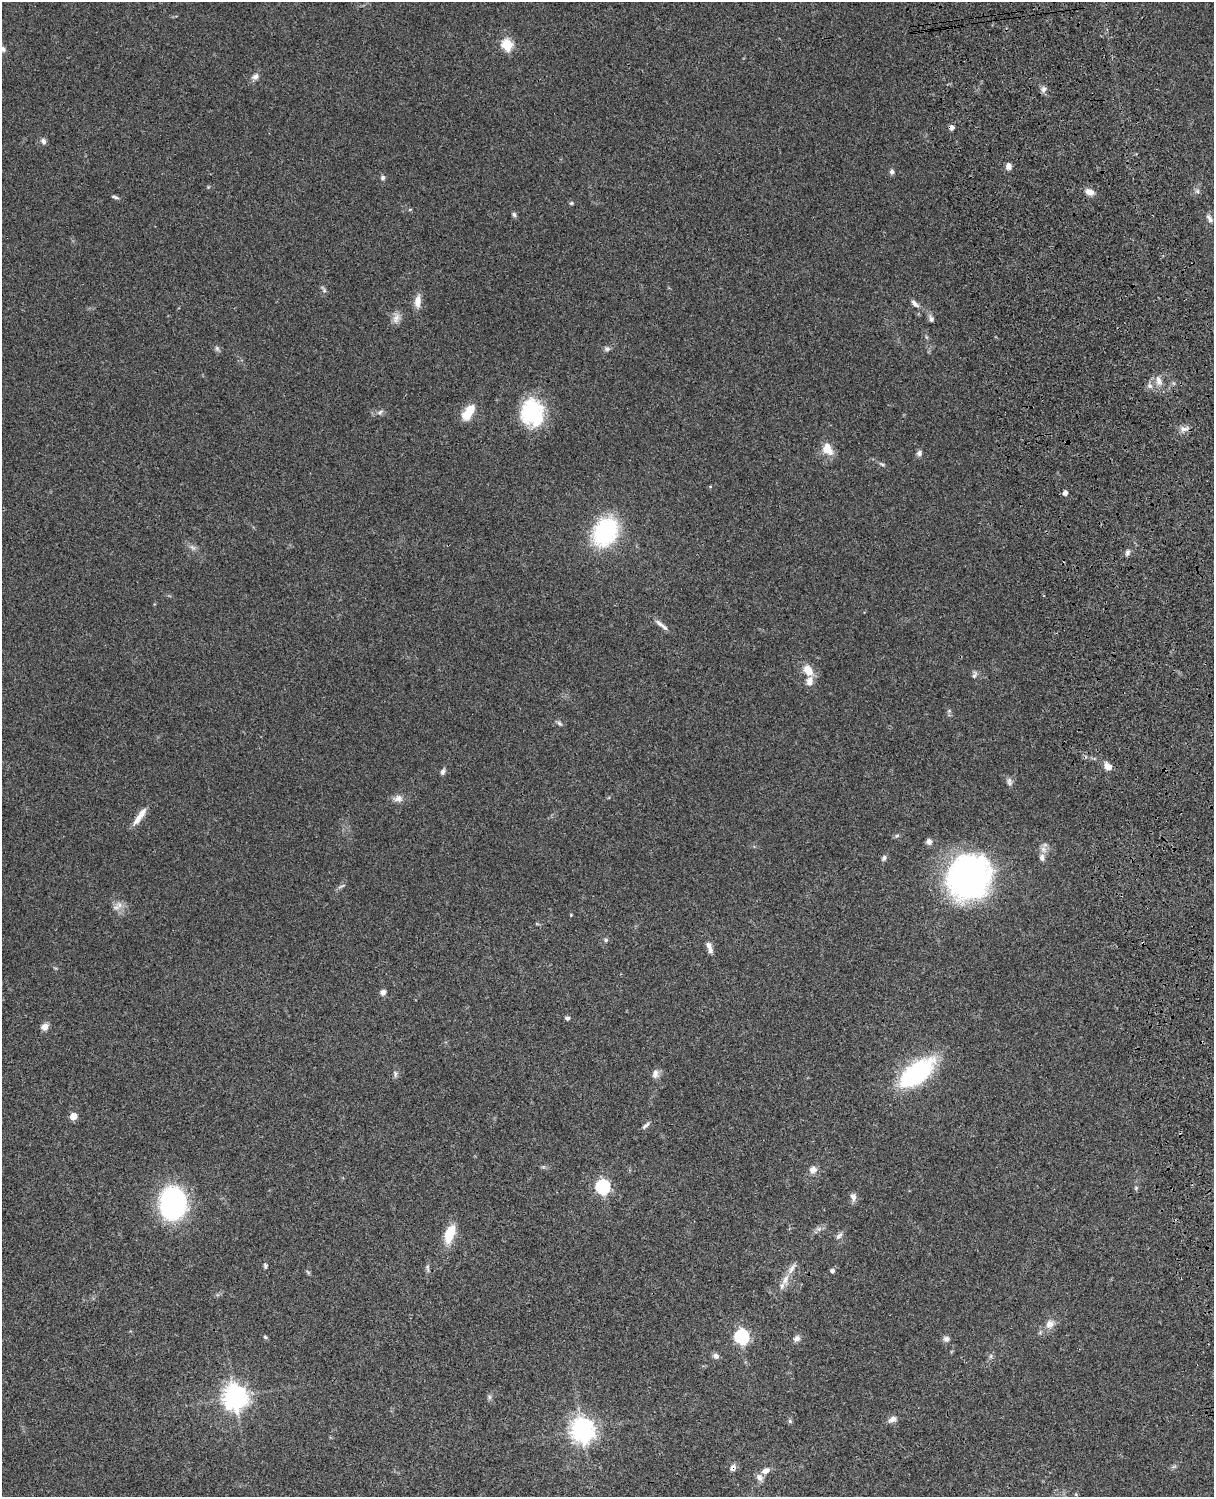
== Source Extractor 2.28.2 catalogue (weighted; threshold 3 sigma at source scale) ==
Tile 6 of 4 x 3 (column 2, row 2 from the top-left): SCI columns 1333-2544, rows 1773-3267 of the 5088 x 4927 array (HDU 1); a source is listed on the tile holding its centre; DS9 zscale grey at full resolution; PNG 1216 x 1499 px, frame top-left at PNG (2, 2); no overlay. Shown black and unused: <1% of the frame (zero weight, under 3 of 4 exposures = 6% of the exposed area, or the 3 px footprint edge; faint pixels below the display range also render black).
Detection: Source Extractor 2.28.2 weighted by HDU 2 'WHT'; one run over the whole footprint, this tile lists its part. Background 0.0849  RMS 0.006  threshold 0.0271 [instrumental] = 3 sigma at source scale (4.5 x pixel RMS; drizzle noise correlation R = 1.50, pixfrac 1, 0.05/0.05 arcsec/px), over >= 5 px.
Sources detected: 99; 1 too faint to see at this stretch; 1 long thin detection or spike segment (spike, bleed or trail) — not listed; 6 inside a brighter listed object's ellipse — not listed separately; the other 91 listed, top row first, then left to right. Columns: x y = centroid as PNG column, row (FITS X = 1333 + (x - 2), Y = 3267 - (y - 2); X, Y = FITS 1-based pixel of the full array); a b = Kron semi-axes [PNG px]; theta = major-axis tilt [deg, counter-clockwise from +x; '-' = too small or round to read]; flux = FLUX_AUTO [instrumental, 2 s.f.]
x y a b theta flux
507 45 6 5 - 44
2 49 8 6 -31 2
255 77 10 7 44 2.6
1043 89 9 7 75 2.2
951 127 5 5 - 2.3
43 141 8 6 -52 2
1009 166 7 6 - 3.2
892 172 6 6 - 1.7
383 178 7 6 - 1.5
1197 191 6 5 - 1.4
1089 192 12 7 -21 4
115 197 10 4 -19 1.2
571 203 5 4 - 0.83
410 210 5 3 - 0.61
514 214 7 5 -58 1.2
1209 218 14 6 -58 2.3
324 290 11 4 -56 1.3
418 301 18 8 82 5.1
915 303 13 6 -45 2.7
396 318 16 9 78 4
931 319 9 6 -76 2
217 348 7 5 -69 1.4
607 349 8 6 4 1.6
1159 381 15 8 -76 4.3
1150 386 6 6 - 1.7
380 412 9 6 29 1.9
468 412 18 9 55 13
532 413 30 25 -85 40
1184 429 13 6 8 3.2
827 449 14 11 -64 9.2
919 453 8 6 59 1.9
882 464 9 3 -33 1.1
1065 493 5 4 - 2.5
605 532 25 19 59 72
193 547 11 6 -40 2.2
1127 553 8 6 60 1.8
660 624 16 6 -39 3.3
808 670 15 10 -55 8.3
974 675 11 5 67 1.7
560 723 9 5 -48 1.3
1108 766 10 7 -39 4.6
443 772 8 5 67 1.7
1009 780 9 6 50 2
398 798 13 9 1 3.5
142 814 23 8 54 5.5
897 836 6 4 1 0.99
929 841 8 7 - 2.2
1043 849 11 8 -46 3.2
884 858 8 6 70 1.5
969 877 45 41 56 180
341 886 11 3 22 1.1
119 905 12 9 -24 4.3
571 915 4 3 - 0.51
606 940 6 5 - 1.1
709 945 10 7 -58 2.7
383 992 7 6 - 2.4
567 1018 5 5 - 1.6
44 1027 8 7 - 3.8
916 1073 42 19 37 70
395 1074 9 5 -80 1.4
655 1074 12 8 84 3.1
73 1116 5 5 - 12
646 1125 13 5 38 1.8
543 1167 6 4 18 0.89
813 1170 9 8 - 3.6
603 1187 6 6 - 110
1136 1188 6 5 - 0.92
853 1197 10 7 -76 2.8
173 1203 24 19 86 120
819 1229 8 6 20 2
450 1234 17 9 72 18
265 1266 7 5 -84 1.2
427 1268 12 4 -80 1.5
832 1271 5 4 - 1.8
785 1280 17 9 72 5.6
1050 1324 14 11 47 5
265 1337 5 4 - 0.82
742 1337 7 6 - 120
797 1338 9 7 39 2.6
946 1339 8 7 - 2.2
716 1356 8 7 - 2.2
991 1356 7 4 71 1.1
235 1397 8 8 - 600
489 1397 7 5 -49 1.3
892 1419 13 7 30 3
790 1421 6 5 - 1
582 1430 8 8 - 530
1174 1467 9 4 9 1.1
733 1468 9 7 61 2.9
766 1471 10 7 25 3.8
1076 1494 6 3 73 0.67
Overlapping masked pixels (flux is a lower limit): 3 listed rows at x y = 951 127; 969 877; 733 1468
Isophote crosses this tile's border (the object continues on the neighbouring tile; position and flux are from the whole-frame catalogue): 1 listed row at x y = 2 49